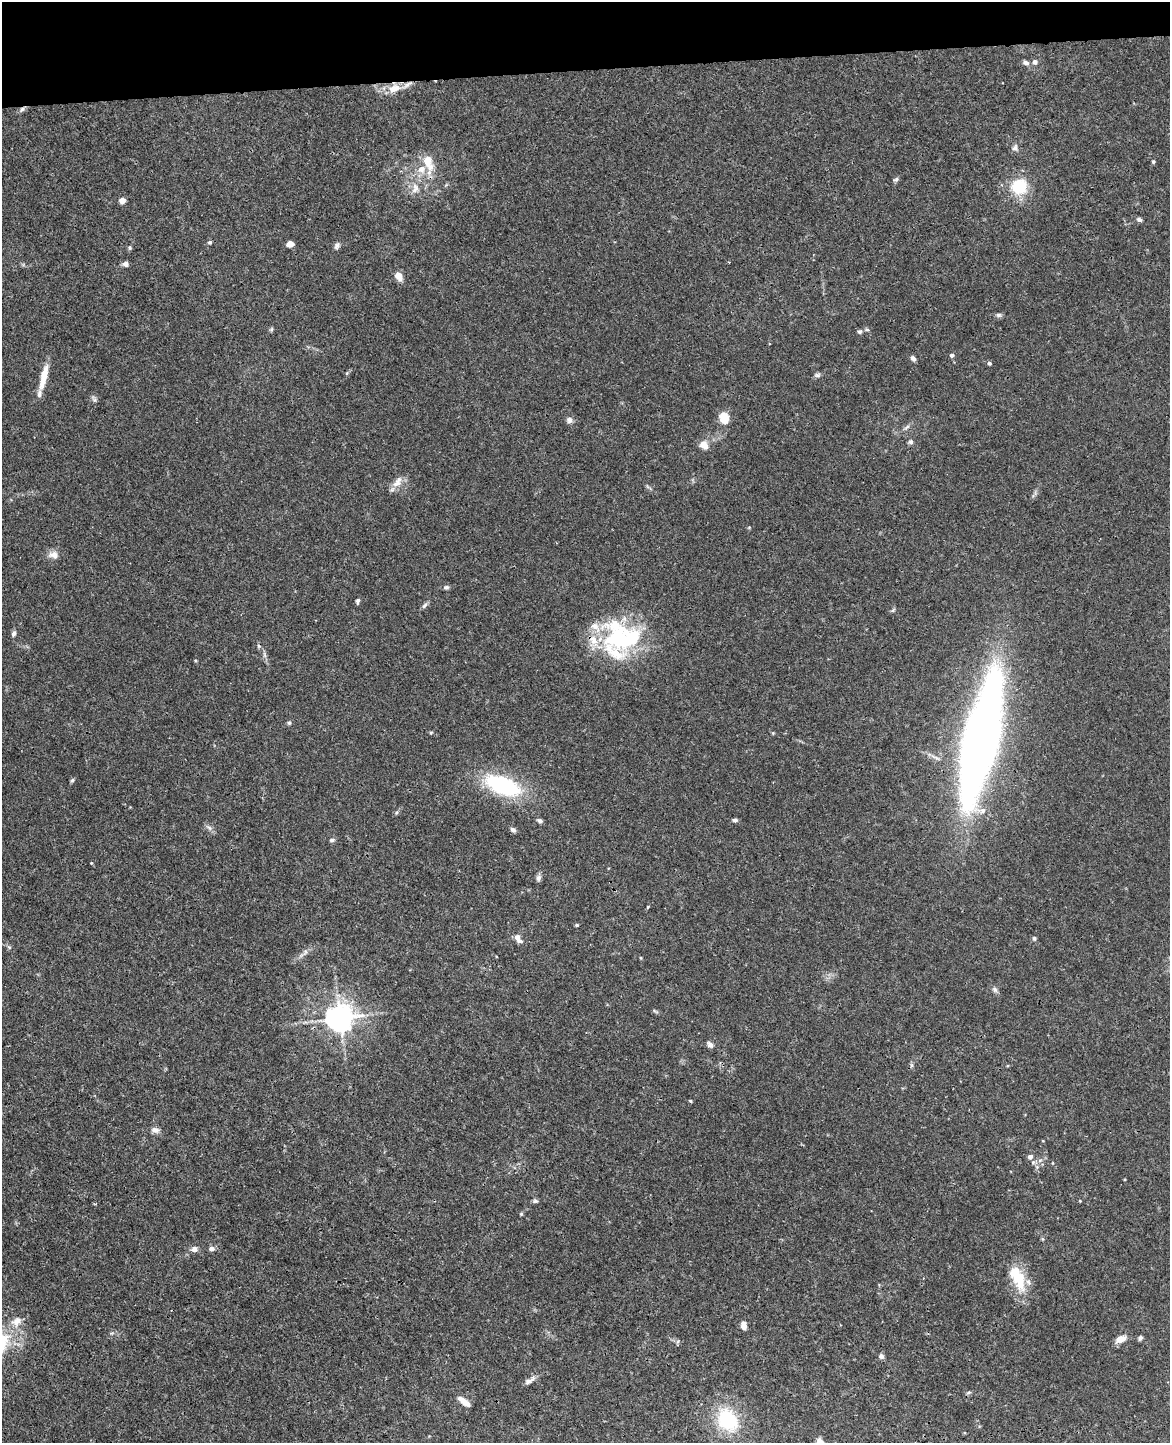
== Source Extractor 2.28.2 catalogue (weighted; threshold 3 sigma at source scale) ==
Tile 3 of 4 x 3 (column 3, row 1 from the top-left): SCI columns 2392-3559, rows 3027-4467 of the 4785 x 4718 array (HDU 1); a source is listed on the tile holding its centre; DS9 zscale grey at full resolution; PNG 1172 x 1445 px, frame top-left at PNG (2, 2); no overlay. Shown black and unused: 5% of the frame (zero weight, under 3 of 4 exposures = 6% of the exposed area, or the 3 px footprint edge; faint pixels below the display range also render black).
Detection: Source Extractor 2.28.2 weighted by HDU 2 'WHT'; one run over the whole footprint, this tile lists its part. Background 0.0427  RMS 0.003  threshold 0.0134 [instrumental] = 3 sigma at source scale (4.5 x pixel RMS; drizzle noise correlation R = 1.50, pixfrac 1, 0.05/0.05 arcsec/px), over >= 5 px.
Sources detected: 99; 2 inside a brighter object's white glare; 1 cosmic-ray / hot-pixel residue — not listed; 7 inside a brighter listed object's ellipse — not listed separately; the other 89 listed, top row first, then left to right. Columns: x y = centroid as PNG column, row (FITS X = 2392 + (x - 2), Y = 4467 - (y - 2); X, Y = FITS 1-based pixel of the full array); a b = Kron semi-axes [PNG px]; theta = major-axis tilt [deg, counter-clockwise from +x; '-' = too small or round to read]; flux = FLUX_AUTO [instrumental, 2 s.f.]
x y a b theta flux
1025 62 7 5 -32 1.3
1035 62 6 5 - 1.3
394 88 16 11 15 4
22 109 9 6 31 0.85
1015 148 10 7 77 1.1
1153 161 4 4 - 0.5
428 163 25 12 -70 5.1
896 179 8 5 20 0.61
1019 186 21 20 - 11
415 188 16 10 85 2.9
122 201 4 4 - 4.2
1139 220 6 5 - 0.88
210 242 5 5 - 0.53
290 244 7 5 16 1.7
337 246 10 6 69 0.9
130 247 5 5 - 0.48
729 262 2 2 - 0.2
125 264 6 5 - 1.2
399 276 10 7 -53 2.4
999 315 8 5 -1 0.71
271 329 6 5 - 0.44
867 330 7 4 -8 0.51
859 332 6 6 - 0.6
952 355 5 4 - 0.86
913 358 6 5 - 1
989 363 5 4 - 0.58
347 373 6 4 72 0.35
817 375 9 6 1 0.74
44 377 31 7 77 5.6
94 400 7 6 - 0.7
724 418 11 8 -77 6.3
569 420 9 8 - 1.1
907 427 10 4 34 0.78
911 442 7 5 72 0.8
704 445 11 9 -41 2.6
397 483 15 10 35 2.8
749 527 5 3 - 0.28
53 555 14 10 -7 2.1
446 587 7 5 12 0.68
358 601 7 4 82 0.67
424 605 10 5 48 0.76
14 633 7 5 79 0.9
623 639 54 33 4 37
264 655 9 4 -81 0.78
289 723 6 5 - 0.46
431 733 5 4 - 0.34
984 741 123 26 78 250
936 758 17 5 -25 1.4
72 780 6 5 - 0.53
503 786 41 19 -22 30
396 813 7 4 59 0.48
735 820 6 4 0 0.69
540 821 7 5 -20 0.78
209 828 11 5 -36 0.98
513 830 8 5 -38 0.85
332 840 6 5 - 0.73
538 878 8 7 - 0.96
648 907 5 3 - 0.27
577 925 4 3 - 0.41
1034 938 6 5 - 0.58
518 939 13 6 -53 1.9
9 947 7 4 -37 0.53
305 952 13 5 55 1.2
995 989 8 6 -47 0.89
655 1011 8 4 -35 0.47
340 1018 8 8 - 430
710 1045 8 6 -47 1.1
912 1065 7 5 75 0.62
690 1101 5 4 - 0.3
155 1130 10 7 -9 1.4
1043 1141 4 3 - 0.2
1030 1157 5 5 - 1.2
1033 1162 7 5 87 0.8
535 1201 7 5 -14 0.62
1080 1201 4 3 - 0.22
521 1214 5 4 - 0.37
194 1249 7 6 - 1.7
211 1249 8 6 0 1
1020 1280 33 17 -81 9.3
16 1321 16 12 30 3.6
744 1325 9 6 -82 1.9
1140 1338 5 5 - 0.82
1121 1339 12 7 24 2.8
881 1356 6 6 - 0.97
530 1380 16 6 32 1.6
969 1392 7 5 19 0.5
464 1402 17 6 -36 2.6
728 1420 28 22 -60 18
820 1442 11 7 -57 2.3
Overlapping masked pixels (flux is a lower limit): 3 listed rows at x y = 394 88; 22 109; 984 741
Isophote crosses this tile's border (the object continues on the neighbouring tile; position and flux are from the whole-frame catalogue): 1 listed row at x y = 820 1442